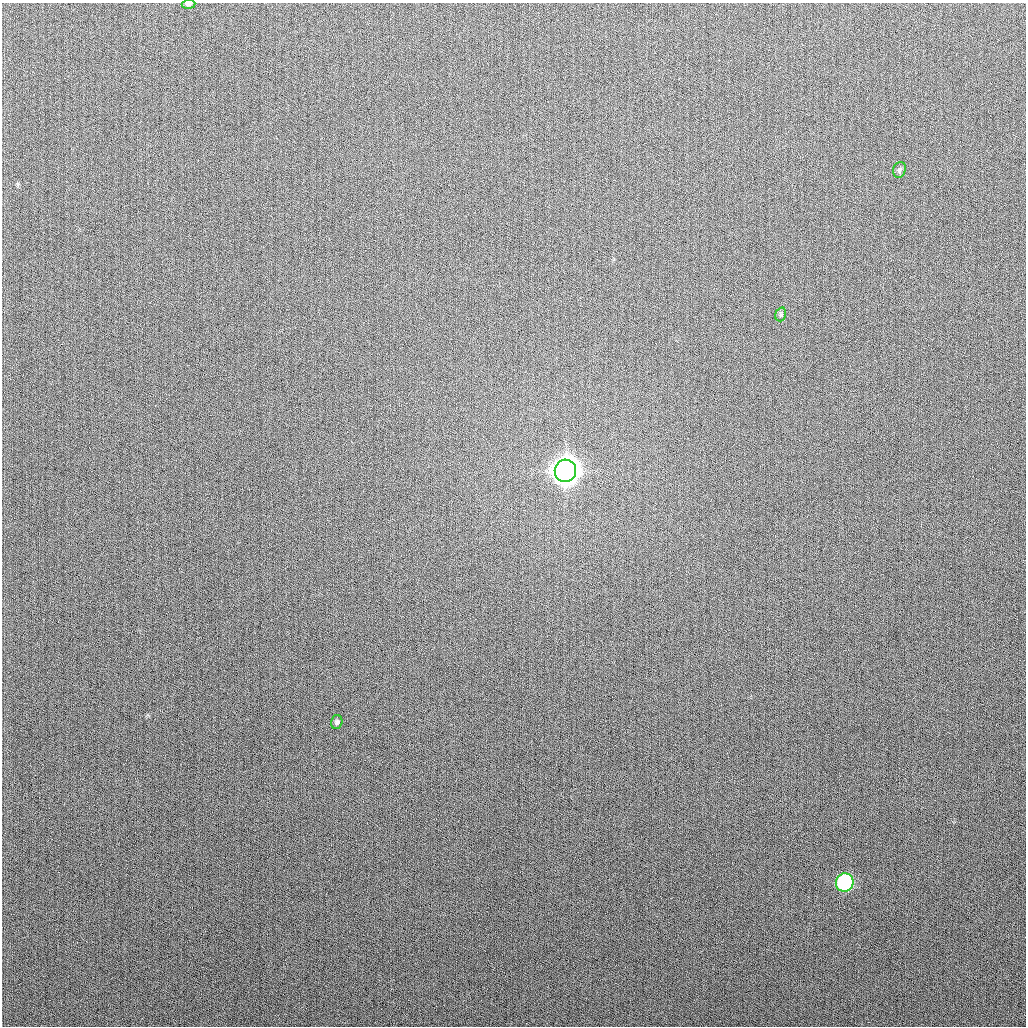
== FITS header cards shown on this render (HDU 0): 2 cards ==
NAXIS1  =                 1024
NAXIS2  =                 1024

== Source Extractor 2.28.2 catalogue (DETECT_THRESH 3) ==
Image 1024 x 1024 px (HDU 0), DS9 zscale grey, 1 PNG px = 1 image px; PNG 1028 x 1028 px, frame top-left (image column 1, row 1024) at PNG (2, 3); each listed source drawn as its Kron ellipse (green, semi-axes under 4 px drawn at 4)
Background 265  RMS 10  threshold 31.4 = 3 sigma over >= 5 px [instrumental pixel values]
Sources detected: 6; all 6 listed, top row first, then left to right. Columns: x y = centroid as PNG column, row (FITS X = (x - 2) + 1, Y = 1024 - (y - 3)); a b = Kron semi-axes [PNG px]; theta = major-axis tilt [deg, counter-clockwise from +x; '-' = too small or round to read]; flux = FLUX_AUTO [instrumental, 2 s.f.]
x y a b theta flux
188 4 7 4 6 2.0e+03
899 170 8 6 71 1.7e+03
781 314 7 5 73 1.3e+03
565 471 11 10 - 1.1e+06
337 722 7 5 74 1.7e+03
845 883 9 8 - 7.6e+04
At the frame edge (FLAGS 8, measured only in part): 1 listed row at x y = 188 4